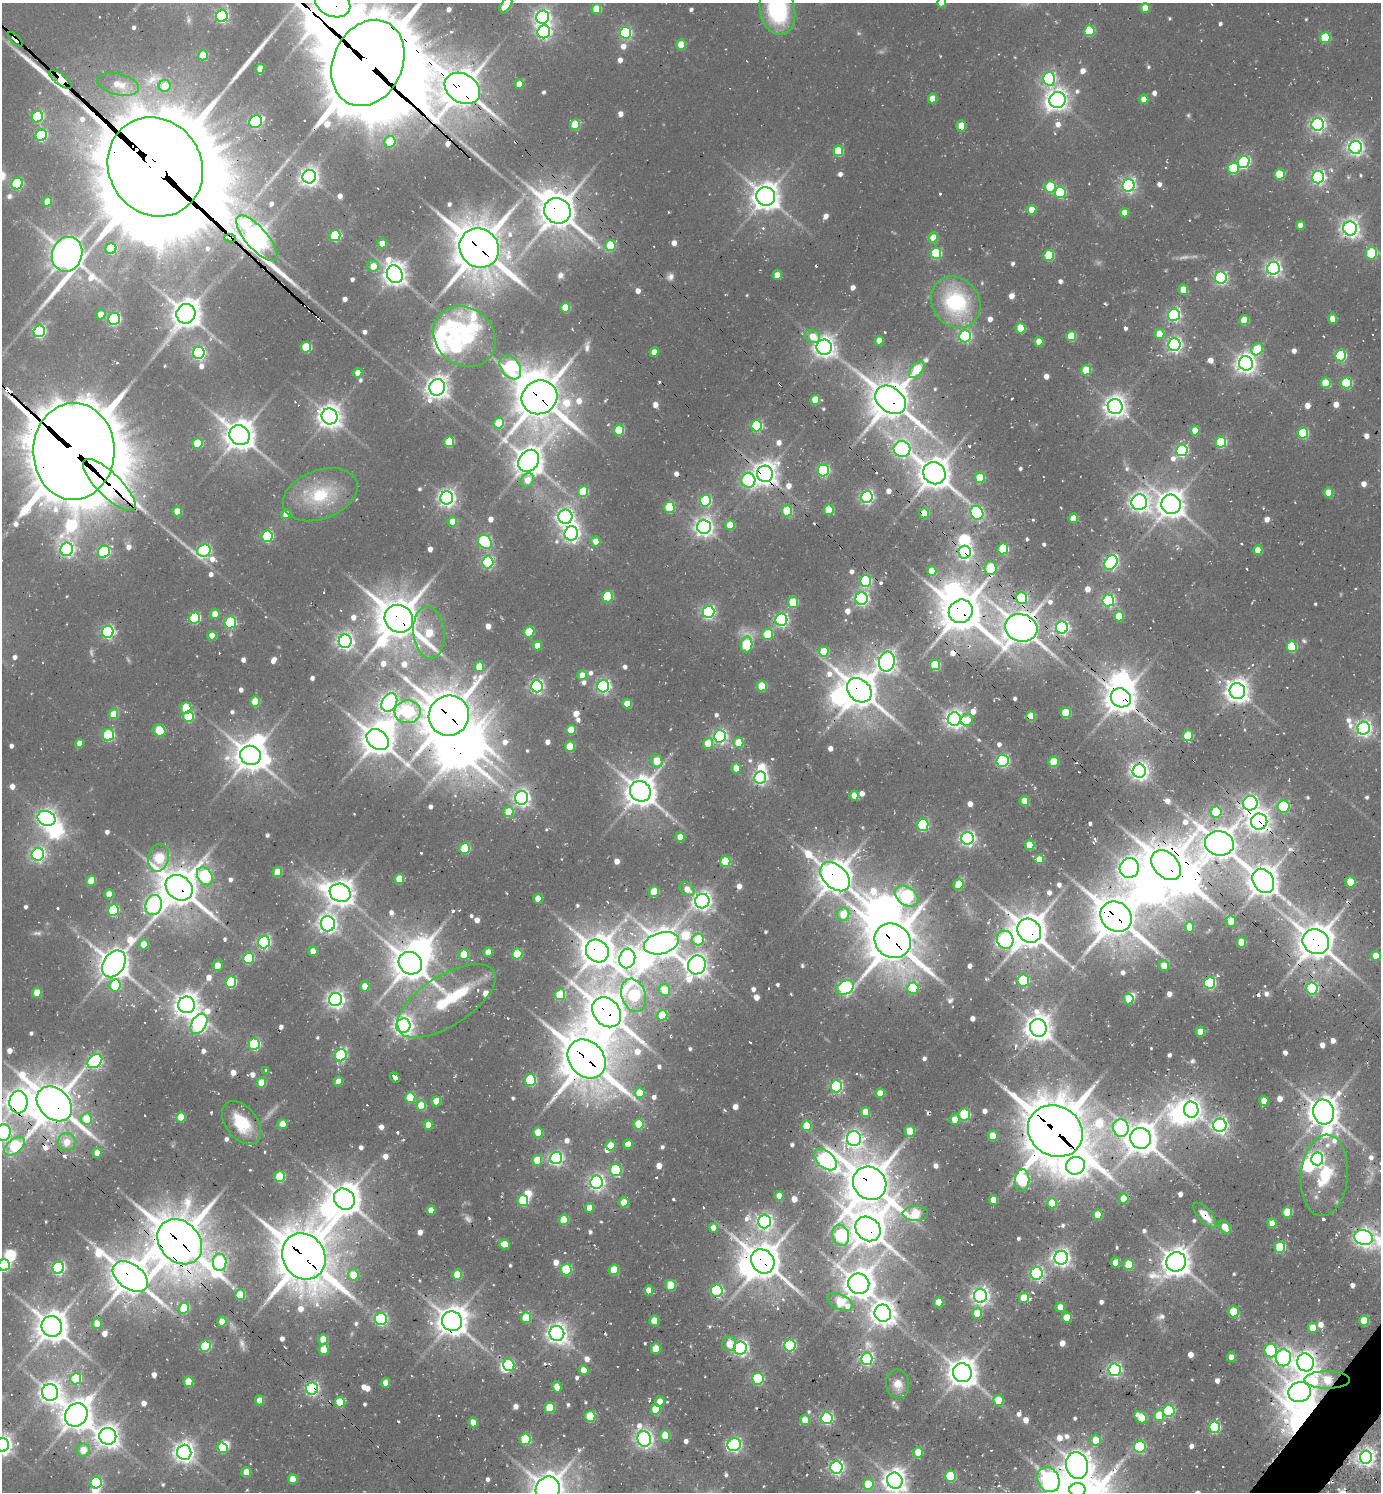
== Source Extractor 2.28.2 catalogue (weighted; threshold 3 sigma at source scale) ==
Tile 6 of 4 x 4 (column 2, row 2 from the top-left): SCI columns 1676-3054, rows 3011-4500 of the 5997 x 5989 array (HDU 1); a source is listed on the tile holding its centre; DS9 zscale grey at full resolution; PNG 1383 x 1494 px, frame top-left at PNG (2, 3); each listed source drawn as its Kron ellipse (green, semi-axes under 4 px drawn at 4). Shown black and unused: <1% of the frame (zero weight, under 2 of 3 exposures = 3% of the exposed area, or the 3 px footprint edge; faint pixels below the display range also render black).
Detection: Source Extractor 2.28.2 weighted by HDU 2 'WHT'; one run over the whole footprint, this tile lists its part. Background 0.103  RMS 0.0094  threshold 0.0425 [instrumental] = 3 sigma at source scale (4.5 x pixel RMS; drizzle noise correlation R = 1.50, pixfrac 1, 0.05/0.05 arcsec/px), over >= 5 px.
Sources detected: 890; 14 too faint to see at this stretch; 37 inside a brighter object's white glare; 29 cosmic-ray / hot-pixel residue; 4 long thin detections or spike segments (spike, bleed or trail) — neither listed nor drawn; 14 inside a brighter listed object's ellipse — not listed separately; of the other 792, all 500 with FLUX_AUTO >= 11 (the completeness limit of this list) listed and drawn (292 fainter detections not listed), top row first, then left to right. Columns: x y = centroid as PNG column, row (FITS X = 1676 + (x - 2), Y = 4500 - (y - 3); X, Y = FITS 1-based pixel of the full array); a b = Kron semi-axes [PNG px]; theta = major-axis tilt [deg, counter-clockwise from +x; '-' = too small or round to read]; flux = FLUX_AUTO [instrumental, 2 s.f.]
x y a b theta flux
333 3 18 13 -26 2100
942 3 5 4 - 18
506 5 8 5 53 34
1145 8 5 4 - 18
596 9 5 5 - 29
777 10 25 17 -78 110
222 16 6 5 - 160
543 17 7 6 - 400
1089 31 5 5 - 56
544 32 6 6 - 240
625 33 6 5 - 140
1325 38 5 5 - 49
15 39 9 4 -45 83
681 45 5 5 - 27
203 55 5 5 - 33
368 63 45 34 65 14000
260 69 5 4 - 16
60 79 14 5 -37 1500
1049 79 6 6 - 170
118 84 21 10 -14 16
519 84 5 4 - 16
165 86 6 5 - 21
462 88 19 14 -31 2100
933 98 5 4 - 16
1144 99 5 4 - 11
1057 100 8 8 - 630
37 117 6 5 - 90
256 122 7 6 - 130
575 124 5 5 - 39
1318 124 6 6 - 310
961 126 5 5 - 23
41 135 6 5 - 100
390 142 6 5 - 41
1356 147 6 6 - 370
838 151 5 5 - 43
1244 162 6 6 - 140
155 167 51 46 -57 31000
1233 168 6 5 - 58
1279 174 5 5 - 41
309 177 7 6 - 530
1318 177 6 6 - 260
17 184 6 5 - 75
1128 185 6 6 - 260
1050 187 5 5 - 61
1060 192 6 5 - 86
766 196 9 9 - 1200
47 201 5 4 - 16
1032 210 5 4 - 19
557 211 13 12 - 2100
1124 213 5 4 - 12
1300 225 4 4 - 11
1350 228 7 7 - 530
335 236 5 5 - 78
230 238 6 3 -8 260
257 238 28 11 -49 920
933 238 5 4 - 19
382 243 5 5 - 12
610 246 5 5 - 47
479 248 20 19 - 3500
111 249 5 5 - 60
936 253 5 5 - 73
1371 253 6 6 - 59
67 254 17 15 69 1700
1049 255 5 5 - 59
373 266 6 5 - 15
1273 268 6 6 - 350
395 274 9 7 -66 890
777 275 5 4 - 14
1221 278 6 6 - 210
1183 290 5 5 - 17
956 302 27 23 -52 99
565 308 5 5 - 32
101 314 5 4 - 14
186 314 10 9 - 1300
1174 315 6 6 - 200
114 319 6 6 - 130
1333 319 5 4 - 14
1244 320 5 4 - 27
1020 328 5 5 - 35
39 331 6 5 - 140
1159 334 5 5 - 19
965 336 6 6 - 150
1071 336 5 5 - 37
465 337 33 28 -40 65
813 337 8 6 -27 15
879 341 5 4 - 14
1039 342 5 4 - 15
1174 345 6 6 - 300
306 347 5 5 - 54
824 347 7 7 - 710
1257 349 6 5 - 36
654 352 5 4 - 13
199 353 6 6 - 170
1341 356 5 5 - 100
1246 363 7 7 - 650
510 367 13 9 -54 170
917 370 10 5 50 37
1086 370 5 5 - 35
358 373 5 4 - 17
1325 383 5 5 - 34
1346 383 5 5 - 74
437 387 8 7 - 830
540 397 18 16 26 2800
815 400 5 4 - 25
890 400 17 12 -38 2500
1115 406 7 7 - 790
330 416 8 8 - 910
499 423 5 5 - 46
756 426 6 5 - 110
619 430 5 5 - 51
1195 431 5 4 - 18
1303 433 5 5 - 74
239 435 10 9 - 1500
449 442 5 5 - 48
1221 442 5 5 - 100
197 443 5 5 - 33
902 449 8 8 - 270
1182 450 6 5 - 150
74 451 48 40 88 13000
529 461 12 9 52 1300
823 470 6 5 - 140
934 473 11 10 - 1700
765 474 8 8 - 970
980 478 5 5 - 36
527 480 7 6 - 14
748 480 7 7 - 160
109 485 35 12 -45 510
583 491 5 5 - 45
1328 493 5 5 - 22
320 495 39 24 20 61
867 497 6 6 - 240
447 498 6 6 - 450
705 501 6 5 - 100
1139 502 8 8 - 560
1171 504 10 9 - 1200
669 507 5 5 - 57
829 510 5 5 - 37
177 511 5 4 - 22
787 511 5 5 - 54
924 513 5 4 - 23
977 513 7 6 - 180
286 514 5 4 - 15
565 517 7 7 - 410
1073 518 5 4 - 22
452 522 5 4 - 18
730 525 5 4 - 25
704 527 7 7 - 540
571 533 7 6 - 400
267 536 6 5 - 110
595 541 5 5 - 11
485 542 7 6 - 140
67 549 7 6 - 270
1003 549 5 5 - 54
1258 550 5 4 - 20
204 551 7 6 - 190
104 552 6 5 - 130
965 552 6 6 - 310
488 562 6 5 - 150
1111 563 8 6 55 230
990 568 7 6 - 53
932 571 5 4 - 20
866 581 6 5 - 100
607 597 5 5 - 75
1022 598 6 5 - 69
862 599 6 6 - 240
1108 600 6 5 - 180
793 602 5 5 - 41
961 611 12 11 - 2400
708 612 6 6 - 210
215 614 5 5 - 13
1119 616 5 5 - 27
195 618 5 5 - 85
399 619 15 13 -41 2600
781 620 6 6 - 200
230 622 6 5 - 98
1021 628 16 13 -16 1800
1062 628 6 6 - 240
108 632 6 6 - 180
529 632 5 5 - 44
429 633 26 15 -84 50
768 634 5 5 - 48
212 636 5 4 - 14
345 641 6 6 - 380
747 645 8 5 78 66
537 646 5 4 - 14
1292 647 5 5 - 59
824 652 5 5 - 39
887 661 10 7 79 530
935 665 5 5 - 60
479 667 5 5 - 27
582 675 5 4 - 16
537 686 6 6 - 240
603 686 6 6 - 240
762 686 5 5 - 38
859 690 14 10 -44 2000
1237 691 8 7 - 880
1121 698 10 9 - 1500
255 701 5 5 - 32
389 702 10 7 60 500
627 703 5 4 - 15
186 708 5 5 - 38
408 712 13 11 4 110
1066 713 5 5 - 50
113 714 5 4 - 25
449 716 20 20 - 3400
1030 716 5 4 - 30
188 717 5 5 - 67
954 719 6 6 - 530
967 720 6 6 - 18
1364 728 6 6 - 350
159 730 6 5 - 53
571 730 5 5 - 29
108 735 6 5 - 99
720 736 6 6 - 230
1188 736 5 5 - 41
378 740 12 9 -37 1600
79 743 4 4 - 11
708 743 5 5 - 24
738 743 5 5 - 31
570 746 5 5 - 34
250 755 10 9 - 1600
657 761 7 5 -70 26
1002 761 6 6 - 140
1054 762 5 5 - 39
736 768 5 5 - 12
1139 771 7 6 - 520
760 777 6 6 - 260
640 791 11 10 - 1600
854 795 5 4 - 17
522 798 7 6 - 360
1024 801 5 4 - 19
1250 803 7 7 - 290
1284 806 6 6 - 83
508 812 5 5 - 29
1216 812 5 5 - 45
46 818 9 7 -21 460
1259 822 8 8 - 790
923 825 6 5 - 110
680 837 5 4 - 16
967 838 6 6 - 310
1219 843 14 12 -10 1800
1030 845 5 5 - 28
465 848 5 5 - 59
38 854 6 6 - 260
158 858 14 10 77 59
1039 859 5 4 - 20
725 862 5 5 - 46
1166 865 17 12 -45 3200
1129 868 10 9 - 750
277 872 5 4 - 23
205 876 10 7 -55 140
835 877 17 11 -43 1800
399 879 5 4 - 26
91 881 5 4 - 24
1263 881 13 10 -57 1500
1350 882 5 5 - 26
958 884 5 5 - 26
179 888 14 11 -38 2300
687 889 8 6 -37 12
654 891 5 5 - 29
340 893 11 9 -21 1100
109 894 5 4 - 16
907 896 13 9 -36 180
538 899 5 4 - 19
702 901 7 7 - 540
154 905 10 8 74 350
113 910 6 5 - 82
843 914 7 6 - 26
1116 917 16 14 -39 2900
1231 921 6 5 - 12
328 924 7 7 - 480
1189 927 5 4 - 14
1029 931 13 11 -46 2100
698 940 6 6 - 43
1005 940 9 8 - 250
893 941 19 16 -34 3200
264 942 6 6 - 190
1241 942 5 5 - 30
1316 942 13 12 - 2100
661 943 18 10 16 1600
144 944 5 5 - 15
313 951 5 4 - 14
597 951 12 11 - 1800
488 952 5 4 - 11
464 954 5 5 - 32
517 954 5 5 - 53
1376 956 5 4 - 20
248 958 5 5 - 75
627 958 10 8 75 590
410 963 12 11 - 1800
114 964 14 10 56 1600
217 965 6 5 - 11
697 965 9 9 - 770
1164 966 5 5 - 13
1023 980 6 6 - 70
231 982 6 5 - 77
1210 983 6 5 - 140
115 985 6 5 - 47
365 986 5 4 - 17
845 988 9 6 31 210
913 988 6 5 - 49
1312 988 6 6 - 130
664 990 6 5 - 23
37 993 5 4 - 24
560 995 5 5 - 42
634 995 17 12 -72 110
1129 999 5 5 - 30
335 1000 7 6 - 460
446 1001 56 25 32 120
187 1005 8 8 - 1000
607 1012 16 13 -49 2600
662 1015 5 5 - 40
199 1024 11 7 59 330
403 1026 7 7 - 590
1038 1028 9 8 - 1100
1200 1032 5 5 - 18
254 1044 6 5 - 110
341 1055 6 5 - 110
587 1059 21 17 -49 3500
95 1061 8 6 40 220
266 1071 3 3 - 12
395 1077 6 3 -45 350
530 1080 5 5 - 87
338 1081 5 4 - 14
261 1083 5 5 - 23
836 1086 6 6 - 150
639 1093 5 5 - 23
880 1093 5 4 - 12
410 1098 5 5 - 45
436 1101 5 5 - 18
1264 1101 5 4 - 13
18 1102 11 9 88 960
54 1104 20 15 -43 2600
421 1106 5 5 - 28
1191 1110 8 7 - 640
865 1112 5 5 - 18
1323 1112 12 10 -75 1500
964 1115 6 6 - 66
181 1117 5 5 - 27
86 1119 6 5 - 32
954 1119 5 5 - 12
242 1123 24 15 -53 39
282 1124 5 5 - 15
639 1124 5 5 - 44
428 1125 5 4 - 14
1220 1125 7 6 - 310
807 1126 5 5 - 34
1121 1128 9 8 - 130
910 1131 5 5 - 26
1055 1131 28 25 -31 5200
3 1132 8 7 - 250
538 1132 5 5 - 27
993 1136 5 5 - 20
1141 1138 11 10 - 1700
854 1139 7 7 - 360
67 1142 9 9 - 17
628 1144 5 4 - 11
611 1145 5 5 - 18
14 1146 12 7 40 88
97 1153 5 4 - 13
556 1158 6 6 - 240
825 1159 13 8 -43 390
1317 1159 6 6 - 240
537 1160 5 5 - 28
1075 1166 9 8 - 720
616 1170 6 6 - 68
1324 1175 41 23 85 55
280 1177 5 5 - 58
1022 1180 11 7 83 94
596 1182 6 6 - 330
870 1183 17 16 - 2900
779 1196 4 4 - 11
344 1199 11 10 - 1800
1124 1199 5 4 - 26
993 1200 5 4 - 11
523 1201 5 5 - 66
624 1202 5 5 - 18
1052 1203 5 5 - 32
590 1208 5 4 - 14
431 1210 5 4 - 13
1287 1212 5 5 - 39
915 1214 13 7 -1 43
1098 1215 5 5 - 26
1205 1215 15 6 -47 17
564 1220 5 5 - 34
764 1222 7 6 - 330
1272 1223 5 4 - 18
1225 1227 7 5 -58 20
713 1228 5 4 - 12
868 1229 13 11 -42 2000
841 1235 10 8 -71 130
1364 1238 9 7 -17 520
180 1242 25 20 -46 3800
504 1244 5 5 - 18
1280 1247 5 5 - 64
304 1256 24 21 -57 4400
1061 1258 7 6 - 470
763 1261 13 11 -51 2100
220 1262 8 7 - 170
1115 1262 5 4 - 13
1176 1262 10 9 - 1300
4 1265 6 5 - 130
1129 1265 5 5 - 38
58 1268 6 6 - 200
566 1270 6 5 - 75
614 1270 5 5 - 40
1037 1274 6 6 - 200
353 1275 5 5 - 26
457 1275 5 5 - 28
130 1277 20 12 -35 2300
859 1284 11 10 - 1500
671 1285 5 5 - 43
649 1290 5 4 - 13
717 1291 6 6 - 130
240 1295 5 5 - 32
980 1296 7 6 - 440
1024 1298 5 5 - 28
840 1302 13 7 -25 39
939 1302 5 5 - 24
1060 1307 5 5 - 12
184 1308 5 5 - 45
1233 1312 5 5 - 39
883 1313 9 8 - 970
977 1313 5 5 - 24
526 1318 5 5 - 34
1067 1318 5 5 - 25
381 1319 6 6 - 160
452 1321 10 9 - 1500
654 1321 5 5 - 25
1364 1321 5 5 - 31
222 1322 5 5 - 14
97 1324 5 5 - 14
52 1326 10 10 - 1600
1313 1328 5 5 - 17
557 1333 7 7 - 650
323 1339 5 4 - 20
729 1344 7 7 - 14
790 1345 6 5 - 130
205 1346 6 5 - 72
740 1348 6 6 - 340
324 1349 5 5 - 21
656 1349 5 5 - 26
1271 1350 7 6 - 81
1231 1357 5 4 - 12
1283 1358 8 7 - 290
867 1359 6 5 - 210
1305 1362 9 8 - 790
509 1365 6 5 - 74
584 1370 5 5 - 16
1114 1370 6 6 - 250
962 1373 9 9 - 1400
76 1379 5 5 - 56
758 1379 6 5 - 100
1327 1380 23 8 -1 48
188 1382 5 5 - 35
386 1383 5 4 - 13
897 1384 14 11 -83 12
557 1387 5 4 - 13
312 1389 6 6 - 240
50 1392 8 8 - 700
1299 1392 11 10 - 1300
260 1400 5 4 - 16
998 1400 5 5 - 22
340 1402 5 5 - 30
660 1402 5 5 - 14
550 1408 5 5 - 39
655 1409 5 5 - 30
1169 1411 6 6 - 90
76 1415 12 10 52 1700
590 1416 5 5 - 51
1159 1416 5 5 - 27
1141 1417 7 5 -41 30
827 1418 6 5 - 160
805 1420 5 5 - 23
473 1422 5 4 - 11
1215 1427 6 5 - 100
665 1435 5 5 - 32
108 1436 8 8 - 830
525 1439 5 5 - 73
644 1439 8 6 -72 450
1096 1440 5 5 - 20
2 1445 7 6 - 530
734 1445 7 6 - 240
1140 1447 6 6 - 120
222 1448 6 5 - 43
83 1450 6 6 - 18
184 1452 7 7 - 680
918 1452 5 5 - 18
1366 1457 6 6 - 410
1077 1465 13 11 -75 1200
836 1467 6 6 - 270
246 1472 5 5 - 17
951 1476 5 5 - 62
293 1479 5 5 - 19
1048 1480 13 10 -61 300
895 1481 8 7 - 950
96 1483 6 5 - 99
868 1484 5 5 - 40
548 1489 13 12 - 1800
1077 1490 8 6 3 180
Overlapping masked pixels (flux is a lower limit): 62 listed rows (the first 20) at x y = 333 3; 15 39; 368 63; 60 79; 462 88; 155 167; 557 211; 230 238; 257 238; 479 248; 540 397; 890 400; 74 451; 765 474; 748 480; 109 485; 924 513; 965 552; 990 568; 1022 598
Isophote crosses this tile's border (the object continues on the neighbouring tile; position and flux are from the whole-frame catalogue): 16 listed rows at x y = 333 3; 942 3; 506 5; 777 10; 368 63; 74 451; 18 1102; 3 1132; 14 1146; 1364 1238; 4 1265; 2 1445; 1048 1480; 895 1481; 548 1489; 1077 1490
Unlisted compact peaks at least as high as the median listed source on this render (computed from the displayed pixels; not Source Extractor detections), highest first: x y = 267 835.